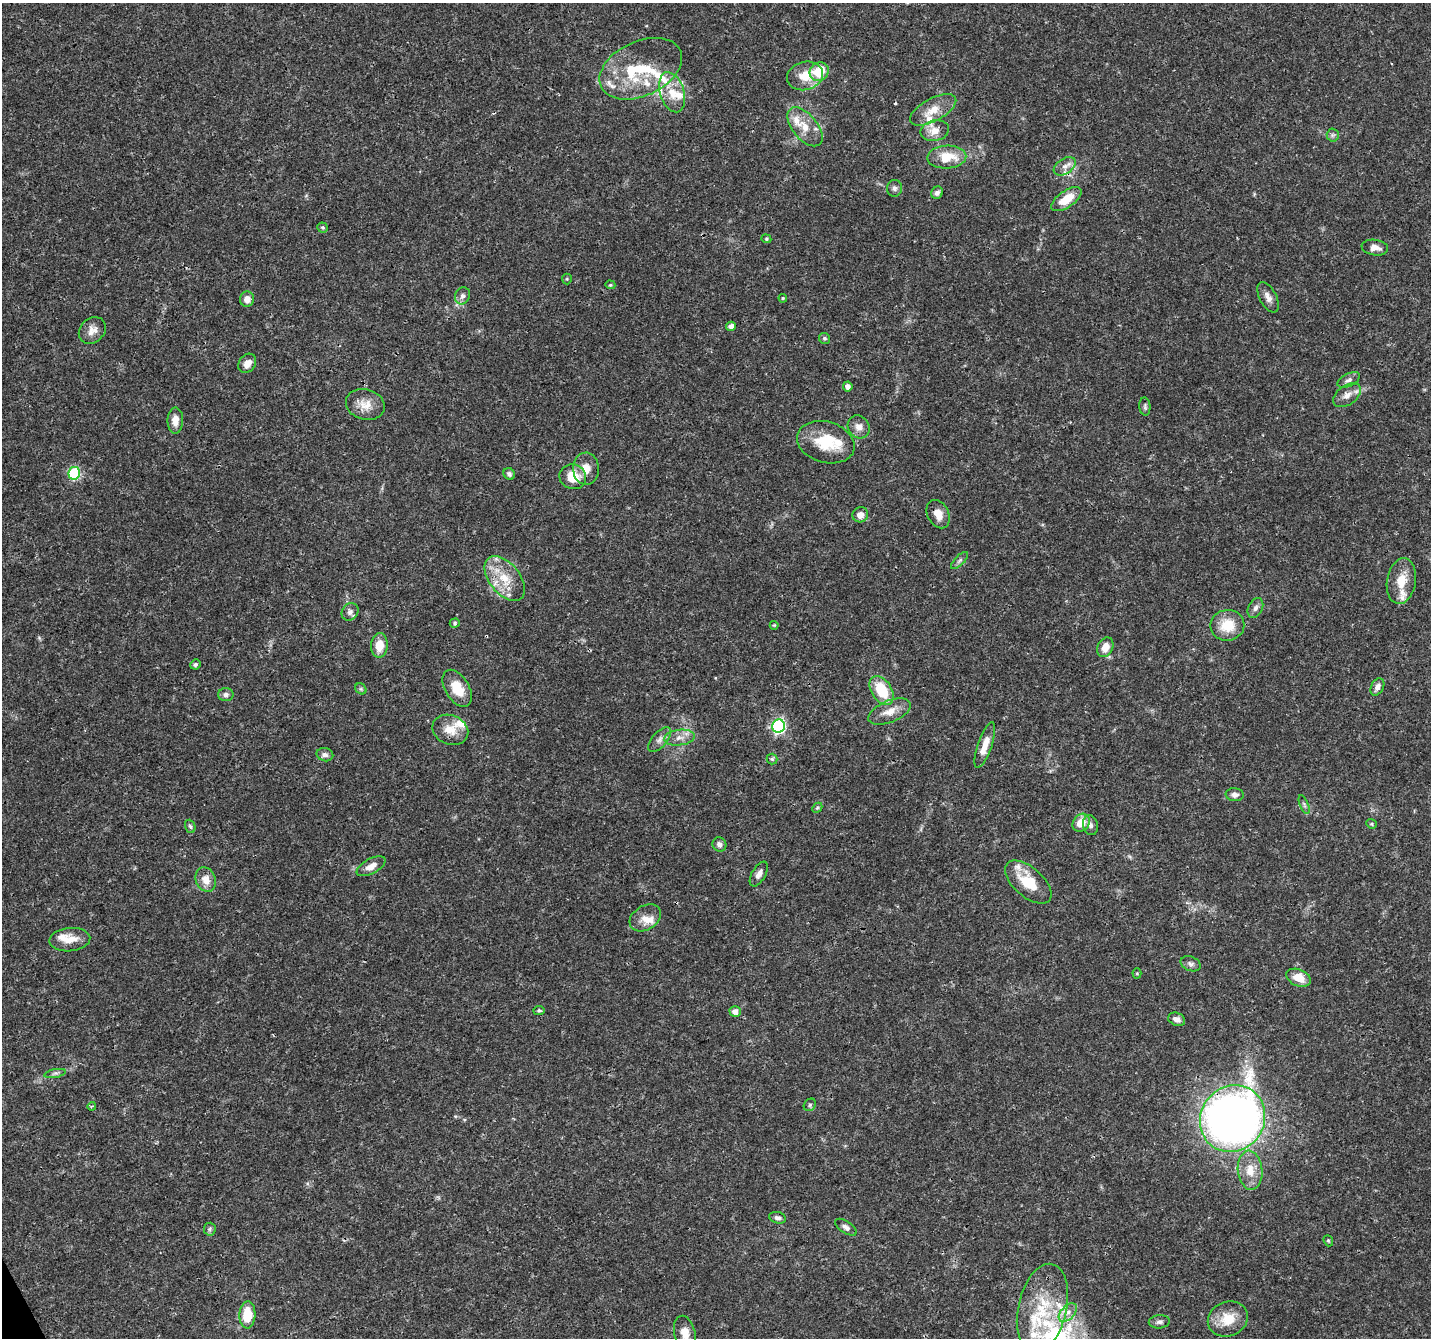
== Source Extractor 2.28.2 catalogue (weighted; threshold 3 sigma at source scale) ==
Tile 7 of 4 x 4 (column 3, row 2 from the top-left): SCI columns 2864-4292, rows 2772-4107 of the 5728 x 5603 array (HDU 1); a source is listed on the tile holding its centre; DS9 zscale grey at full resolution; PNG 1433 x 1340 px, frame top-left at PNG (2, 3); each listed source drawn as its Kron ellipse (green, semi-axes under 4 px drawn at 4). Shown black and unused: <1% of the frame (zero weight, under 3 of 4 exposures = <1% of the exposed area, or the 3 px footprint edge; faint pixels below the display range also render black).
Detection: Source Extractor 2.28.2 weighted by HDU 2 'WHT'; one run over the whole footprint, this tile lists its part. Background 0.0255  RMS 0.0019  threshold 0.00867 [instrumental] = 3 sigma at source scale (4.5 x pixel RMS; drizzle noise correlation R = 1.50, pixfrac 1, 0.0396/0.0396 arcsec/px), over >= 5 px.
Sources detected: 118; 1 inside a brighter object's white glare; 1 cosmic-ray / hot-pixel residue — neither listed nor drawn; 17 inside a brighter listed object's ellipse — not listed separately; the other 99 listed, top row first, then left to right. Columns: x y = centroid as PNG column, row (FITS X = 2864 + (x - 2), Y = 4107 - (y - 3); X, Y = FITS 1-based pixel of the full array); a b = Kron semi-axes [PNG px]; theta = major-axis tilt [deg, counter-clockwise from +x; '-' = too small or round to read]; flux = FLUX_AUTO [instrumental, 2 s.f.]
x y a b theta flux
641 69 44 27 25 12
819 72 10 8 38 5.7
805 76 18 14 13 3.8
672 92 21 12 -73 3.5
933 110 25 11 28 3.3
805 127 23 12 -50 3.5
935 131 14 10 11 2.3
1333 135 6 6 - 0.45
947 157 19 11 3 5
1065 166 12 7 33 1.1
894 188 8 7 - 0.65
937 193 6 5 - 0.71
1066 199 17 8 35 3.7
323 227 5 5 - 0.34
766 239 5 4 - 0.24
1375 248 13 8 -9 1.4
567 279 5 5 - 0.24
610 285 5 4 - 0.23
462 296 9 7 67 0.76
1268 297 16 8 -63 1.3
783 298 4 4 - 0.22
247 299 8 7 - 1.3
731 326 5 4 - 0.85
92 330 15 12 44 1.6
824 338 6 5 - 0.41
247 363 10 8 54 1.4
1349 380 12 6 26 0.7
848 386 5 4 - 0.91
1347 395 15 9 36 1.5
365 404 20 15 -15 2.7
1145 406 9 5 -84 0.45
175 420 13 7 89 1.7
859 427 12 10 -54 1.4
826 442 29 20 -16 7.2
586 469 16 13 -88 2.3
74 473 6 6 - 18
509 474 6 5 - 0.49
573 477 13 12 - 4.2
938 514 15 10 -63 2
860 515 8 7 - 1.4
960 560 11 5 45 0.56
505 578 26 15 -51 5.3
1401 581 23 14 80 3.9
1255 608 10 7 63 0.76
350 612 9 8 - 0.86
455 623 5 4 - 0.28
774 625 4 4 - 0.2
1227 625 17 15 9 4.6
379 645 12 8 87 3.1
1105 647 10 7 62 2.1
195 664 5 5 - 0.44
1377 687 9 6 61 0.96
457 688 20 12 -59 4.5
361 689 6 5 - 0.28
881 690 16 10 -57 7
226 695 7 6 - 0.63
890 712 22 11 22 2.5
778 726 7 6 - 34
450 730 18 14 -21 3
679 738 15 7 7 1.5
659 740 15 7 49 1.1
985 745 24 7 71 2.6
325 755 8 6 -12 0.63
772 759 5 5 - 0.32
1235 795 9 6 -7 0.75
1304 805 10 3 -68 0.44
817 808 6 4 44 0.28
1081 823 10 8 52 3.2
1371 824 5 4 - 0.26
1091 825 10 7 -75 0.79
190 826 7 5 -70 0.34
719 844 7 6 - 0.73
371 866 16 7 28 1.6
759 874 14 7 61 1.1
206 880 12 10 -69 2.1
1028 882 28 14 -41 6.3
645 918 17 12 31 2.1
70 940 20 11 5 2.8
1191 964 10 7 -23 0.66
1137 973 5 4 - 0.24
1299 978 13 8 -23 2.9
539 1010 5 4 - 0.31
735 1011 5 5 - 1.1
1177 1019 9 6 -21 1.1
55 1073 11 4 11 0.5
810 1105 7 5 48 0.35
92 1106 4 3 - 0.23
1233 1119 34 32 55 170
1250 1170 20 12 -84 3.5
778 1218 8 5 -16 0.58
846 1227 12 6 -34 0.77
210 1229 6 6 - 0.39
1328 1241 6 4 -69 0.23
1042 1308 45 24 77 12
1068 1313 11 6 46 1.3
247 1315 13 8 87 5
1228 1319 20 17 23 4.4
1159 1322 10 6 6 0.7
685 1333 18 10 -77 2.3
Overlapping masked pixels (flux is a lower limit): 2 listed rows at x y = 1066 199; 1233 1119
Isophote crosses this tile's border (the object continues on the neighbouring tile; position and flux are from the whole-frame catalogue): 1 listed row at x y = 685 1333